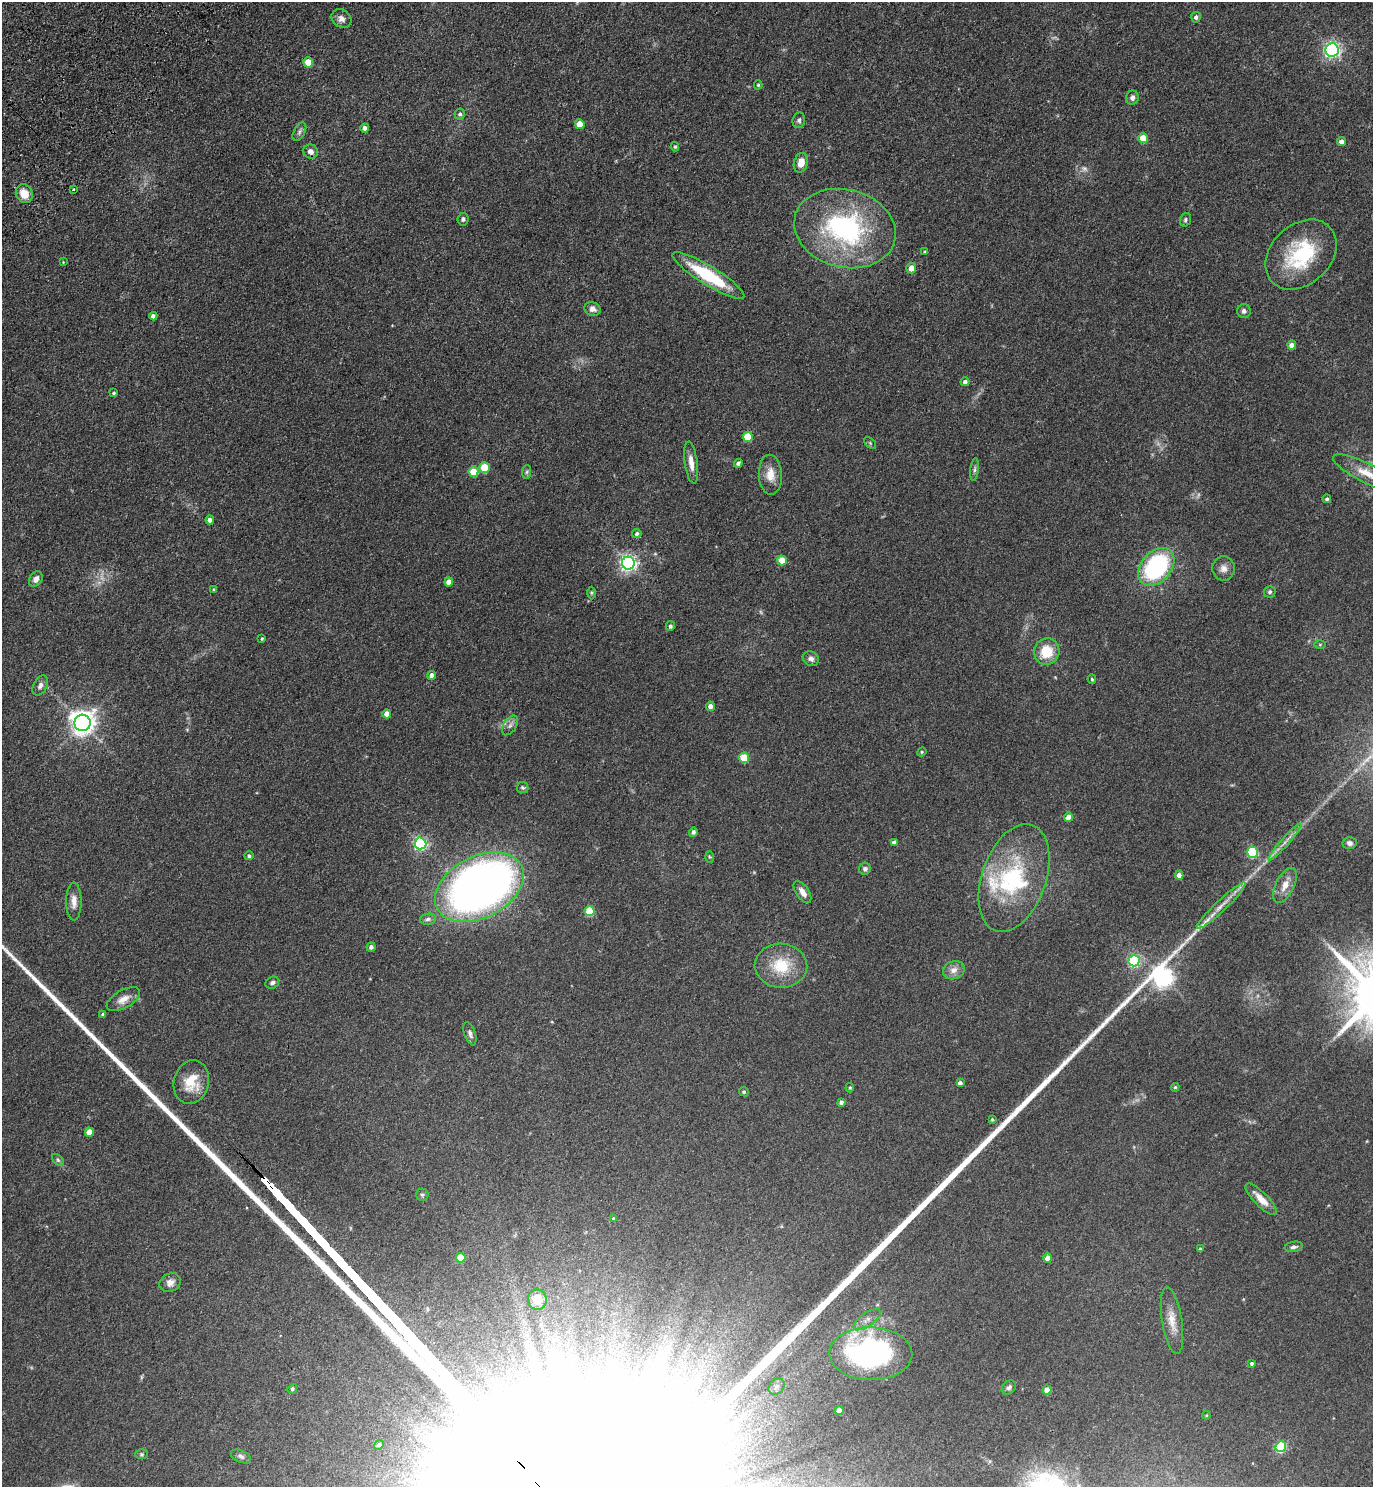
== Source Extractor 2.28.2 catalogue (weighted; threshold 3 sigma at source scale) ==
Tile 11 of 4 x 4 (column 3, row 3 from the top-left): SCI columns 2992-4362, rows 1576-3060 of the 6122 x 6121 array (HDU 1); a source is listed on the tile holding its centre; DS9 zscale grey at full resolution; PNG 1375 x 1489 px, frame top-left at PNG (2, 2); each listed source drawn as its Kron ellipse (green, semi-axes under 4 px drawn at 4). Shown black and unused: <1% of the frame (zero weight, under 3 of 4 exposures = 6% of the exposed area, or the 3 px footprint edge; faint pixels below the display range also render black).
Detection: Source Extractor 2.28.2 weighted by HDU 2 'WHT'; one run over the whole footprint, this tile lists its part. Background 0.0746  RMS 0.0066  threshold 0.0298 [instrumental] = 3 sigma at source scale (4.5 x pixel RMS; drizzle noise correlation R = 1.50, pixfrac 1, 0.05/0.05 arcsec/px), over >= 5 px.
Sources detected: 134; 4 too faint to see at this stretch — neither listed nor drawn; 2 inside a brighter listed object's ellipse — not listed separately; the other 128 listed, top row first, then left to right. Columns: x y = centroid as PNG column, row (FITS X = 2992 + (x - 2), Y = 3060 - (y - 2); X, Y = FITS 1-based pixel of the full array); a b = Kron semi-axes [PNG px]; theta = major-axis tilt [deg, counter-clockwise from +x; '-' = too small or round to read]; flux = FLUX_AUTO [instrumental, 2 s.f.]
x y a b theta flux
1196 17 5 5 - 2.1
341 19 10 8 -37 3.5
1332 50 6 6 - 190
308 62 5 5 - 12
758 85 4 4 - 0.84
1132 98 7 6 - 2.5
460 114 6 5 - 1.7
799 120 8 6 74 1.6
580 124 5 5 - 11
365 128 4 4 - 2.8
299 132 10 5 62 1.7
1143 138 5 4 - 13
1341 142 4 4 - 3.1
675 147 4 3 - 0.94
311 151 7 7 - 3.1
801 163 10 7 76 6.3
74 189 3 2 - 0.56
24 194 9 8 - 9.4
463 219 6 5 - 1.4
1185 220 7 5 70 1.3
845 228 51 39 -14 110
925 252 4 3 - 0.79
1301 255 40 29 44 51
63 262 3 3 - 0.43
911 268 5 5 - 5.7
708 276 41 9 -31 42
592 309 8 6 -25 2.8
1244 311 7 7 - 2.1
153 316 4 4 - 2.2
1292 345 4 4 - 5.3
965 382 4 4 - 2.2
114 393 3 3 - 0.96
748 437 5 5 - 20
870 443 7 4 -46 0.96
691 463 21 6 -82 6.1
738 463 4 4 - 1.9
484 468 5 5 - 22
975 470 11 4 83 1.6
473 472 5 5 - 16
527 472 7 4 88 1.3
1366 473 37 9 -27 13
770 475 20 11 -87 8.5
1327 499 4 4 - 1.1
210 520 4 4 - 3.9
637 534 5 4 - 1.4
782 560 5 5 - 13
628 563 6 6 - 220
1156 567 21 15 49 80
1223 568 12 11 - 4.5
36 579 8 6 56 3.6
449 582 4 4 - 5.3
214 590 4 3 - 1
1270 592 6 6 - 1.4
591 593 6 4 90 0.87
670 626 5 4 - 1.5
262 639 3 2 - 0.75
1320 645 6 4 0 0.75
1047 652 13 12 - 16
811 659 8 7 - 2.4
432 675 4 4 - 3.6
1092 679 5 4 - 1
40 686 11 7 63 2.9
710 706 5 4 - 3.3
387 714 4 4 - 6.2
82 723 8 8 - 560
510 725 11 6 57 2.7
922 752 5 4 - 0.87
744 758 5 5 - 22
522 787 6 5 - 1.1
1069 817 4 4 - 7.9
693 832 4 4 - 2.2
894 842 4 4 - 2.2
1285 842 24 3 48 4.5
420 843 6 6 - 120
1349 843 7 6 - 2.3
1252 852 5 5 - 52
249 856 4 4 - 1.2
709 857 5 3 - 0.74
865 869 6 6 - 1.6
1179 875 4 4 - 3.6
1014 878 56 32 71 66
1285 885 19 9 64 7.5
479 887 47 31 27 450
802 892 13 6 -56 4.3
74 901 19 7 -89 5.3
1221 906 33 5 44 7.2
589 911 5 5 - 25
428 919 8 5 12 1.8
371 947 4 4 - 2.2
1134 961 5 5 - 82
781 966 26 22 -2 24
954 970 11 9 21 4.4
272 983 7 5 30 1.7
123 999 18 9 29 6.2
103 1014 4 4 - 1.7
470 1034 12 5 -71 2.3
191 1082 22 17 75 17
960 1083 4 4 - 2.6
1175 1087 4 4 - 0.85
850 1088 4 4 - 0.76
744 1092 5 4 - 0.99
841 1102 4 4 - 1.9
992 1119 3 3 - 0.8
89 1132 4 4 - 8.3
58 1160 7 4 -45 1.2
422 1195 6 6 - 1.2
1261 1199 21 7 -45 8.4
614 1219 4 4 - 1
1294 1247 9 5 9 1.9
1200 1249 4 3 - 0.83
461 1258 5 4 - 19
1048 1258 4 4 - 5.4
170 1282 11 9 28 3.8
537 1299 10 9 - 6.7
867 1320 16 6 35 4.3
1172 1321 33 10 -81 9.4
871 1354 41 26 -1 140
1252 1363 3 3 - 1.1
777 1386 9 7 44 2.1
1009 1387 8 6 42 2
292 1389 5 4 - 1.2
1047 1390 4 4 - 7.8
839 1411 4 4 - 8.6
1206 1415 4 3 - 0.67
379 1445 5 4 - 0.83
1281 1447 5 5 - 54
142 1454 6 5 - 0.92
241 1456 10 6 -24 2
Isophote crosses this tile's border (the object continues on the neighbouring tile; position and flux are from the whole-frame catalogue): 1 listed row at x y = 1366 473